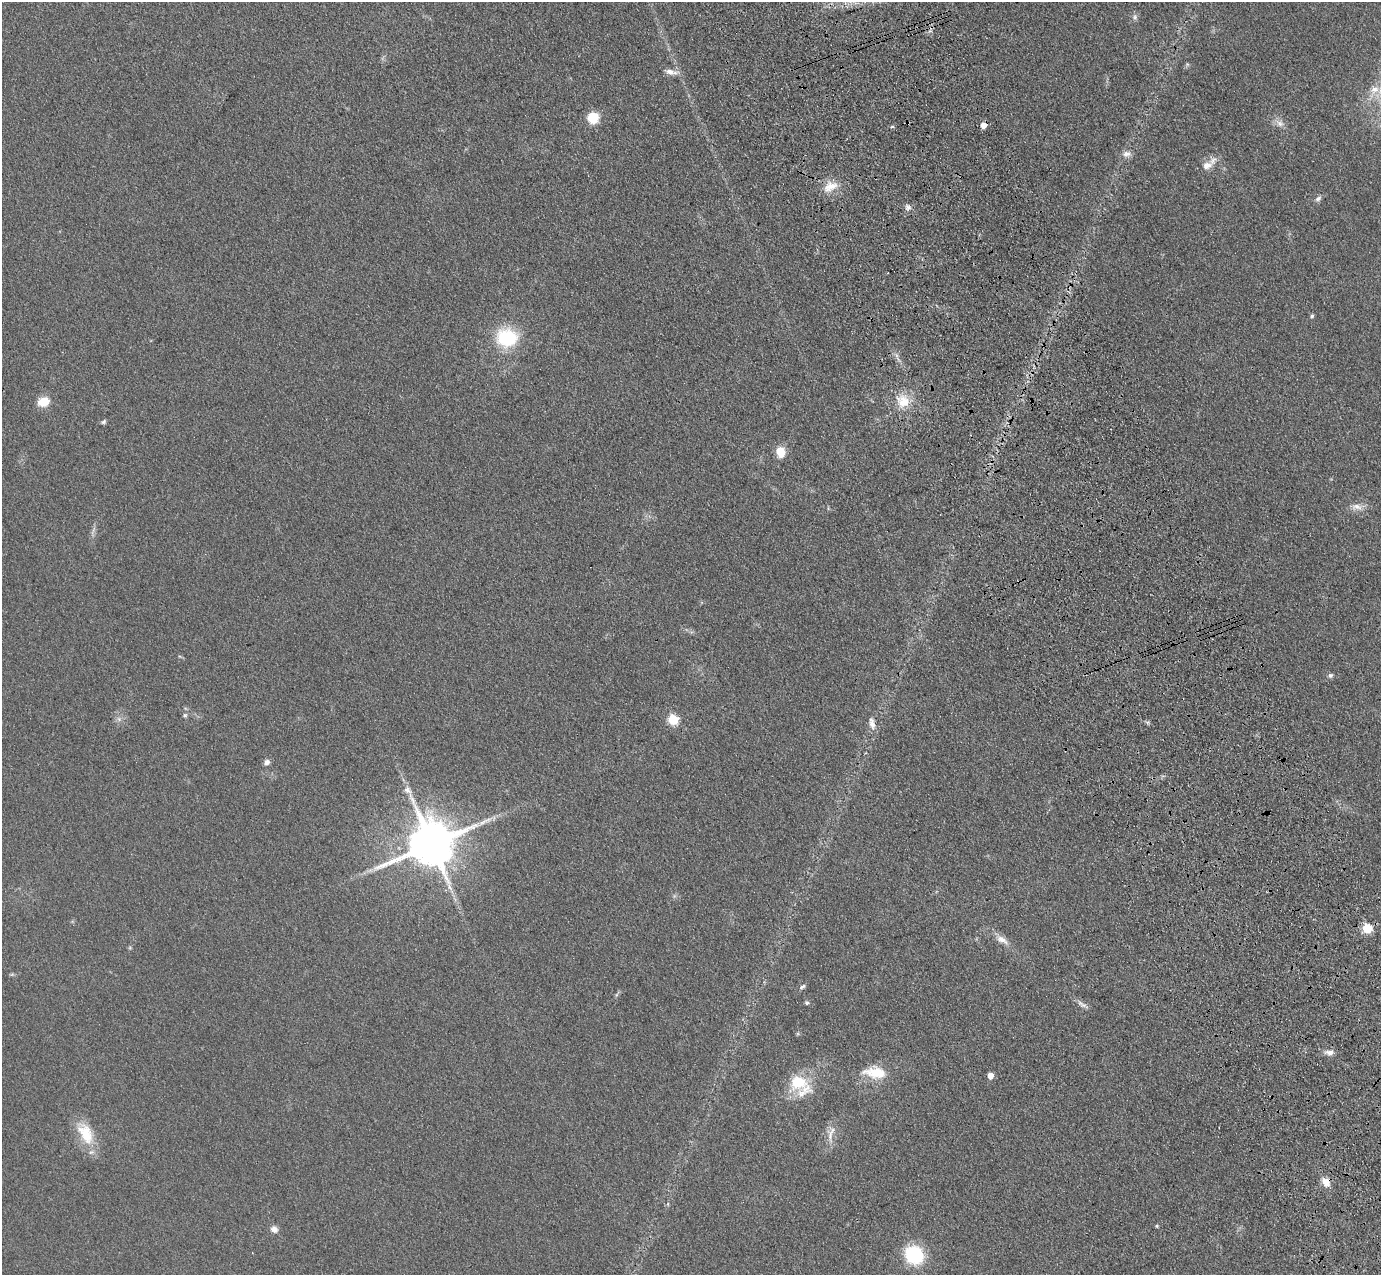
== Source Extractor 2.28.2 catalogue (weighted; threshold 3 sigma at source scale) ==
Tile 6 of 4 x 4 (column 2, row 2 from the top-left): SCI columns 1492-2870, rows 2760-4032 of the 5741 x 5645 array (HDU 1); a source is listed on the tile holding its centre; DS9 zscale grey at full resolution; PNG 1383 x 1277 px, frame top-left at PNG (2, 2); no overlay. Shown black and unused: <1% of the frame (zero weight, under 3 of 4 exposures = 6% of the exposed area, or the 3 px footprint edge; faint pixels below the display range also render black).
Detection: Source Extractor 2.28.2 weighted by HDU 2 'WHT'; one run over the whole footprint, this tile lists its part. Background 0.119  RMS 0.0088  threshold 0.0394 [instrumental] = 3 sigma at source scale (4.5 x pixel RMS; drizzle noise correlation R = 1.50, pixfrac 1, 0.05/0.05 arcsec/px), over >= 5 px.
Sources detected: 46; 1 cosmic-ray / hot-pixel residue — not listed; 2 inside a brighter listed object's ellipse — not listed separately; the other 43 listed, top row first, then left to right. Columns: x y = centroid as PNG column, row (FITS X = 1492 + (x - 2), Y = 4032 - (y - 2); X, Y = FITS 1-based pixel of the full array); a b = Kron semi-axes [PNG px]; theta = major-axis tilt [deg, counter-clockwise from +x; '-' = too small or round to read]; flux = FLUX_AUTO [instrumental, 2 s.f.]
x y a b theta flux
1135 17 9 7 68 2.8
671 72 18 7 -11 6.4
1374 90 15 11 33 9.8
593 118 6 6 - 47
1280 123 13 9 -31 5.5
983 125 5 5 - 7.7
892 127 6 4 2 1.1
1127 154 12 8 11 5.1
1207 165 12 9 14 7.2
830 187 23 13 23 14
1318 199 9 6 34 2.7
908 207 8 8 - 3.4
1312 316 5 4 - 1.9
507 337 27 24 -5 46
903 401 20 18 -36 20
43 402 10 8 14 19
103 422 7 5 24 1.7
780 452 10 9 - 16
1357 507 17 9 -4 7.1
93 530 16 3 67 2.4
1330 675 7 6 - 2.3
185 715 7 6 - 1.9
119 719 7 5 -46 2.3
673 719 6 5 - 58
872 723 18 7 -78 6.3
267 762 9 7 55 3.5
431 844 15 13 26 4500
1367 928 6 5 - 44
1002 940 19 8 -29 7.8
12 974 7 4 19 1.2
802 987 10 5 31 2.1
807 1003 6 4 -25 1.8
1083 1005 14 6 -20 3.8
1329 1052 15 7 -3 5.3
875 1072 31 15 -6 24
990 1076 5 5 - 9.9
798 1082 26 22 25 31
85 1133 35 18 -63 27
830 1135 26 7 -89 8.4
1326 1182 11 9 -52 9.7
1157 1226 4 4 - 1.3
274 1229 10 8 -36 4.6
914 1255 14 13 - 73
Overlapping masked pixels (flux is a lower limit): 2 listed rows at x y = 983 125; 1326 1182